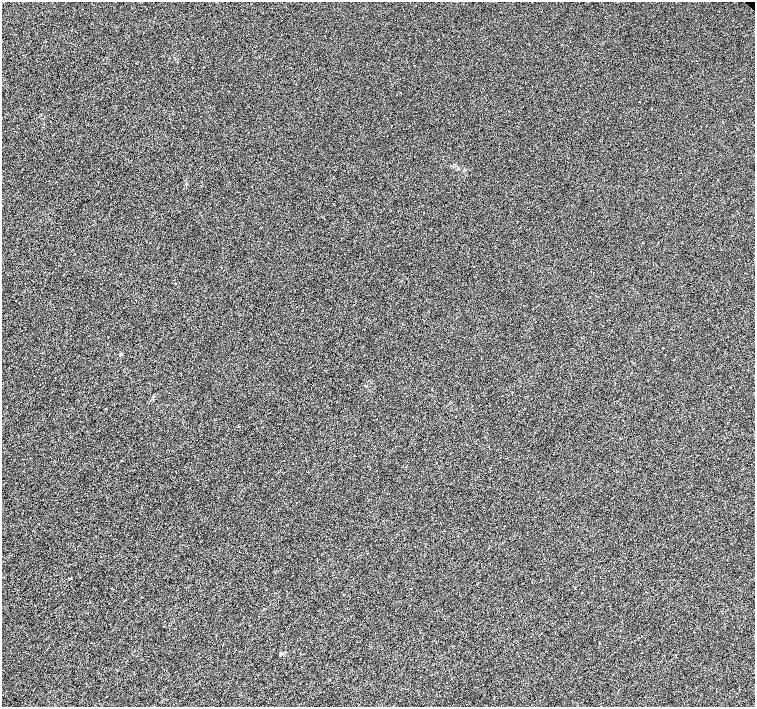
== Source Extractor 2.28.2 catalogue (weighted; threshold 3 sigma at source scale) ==
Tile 7 of 4 x 4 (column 3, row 2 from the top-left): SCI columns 3017-4521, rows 3041-4449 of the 6029 x 6016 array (HDU 1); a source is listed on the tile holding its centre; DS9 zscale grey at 2 x 2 block average (1 PNG px = mean of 2 x 2 image px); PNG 757 x 709 px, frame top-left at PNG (2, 2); no overlay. Shown black and unused: <1% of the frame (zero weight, under 3 of 6 exposures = <1% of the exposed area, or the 3 px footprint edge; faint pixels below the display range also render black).
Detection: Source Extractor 2.28.2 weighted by HDU 2 'WHT'; one run over the whole footprint, this tile lists its part. Background -1.50e-04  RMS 0.0021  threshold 0.00852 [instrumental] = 3 sigma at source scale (4.09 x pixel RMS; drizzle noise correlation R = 1.36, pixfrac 0.8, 0.0396/0.0396 arcsec/px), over >= 5 px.
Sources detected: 4; all 4 listed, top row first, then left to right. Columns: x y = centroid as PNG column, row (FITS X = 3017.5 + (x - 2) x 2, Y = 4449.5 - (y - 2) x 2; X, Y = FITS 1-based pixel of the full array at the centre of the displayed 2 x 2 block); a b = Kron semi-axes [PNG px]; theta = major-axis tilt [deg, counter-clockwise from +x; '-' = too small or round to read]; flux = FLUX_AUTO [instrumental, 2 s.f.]
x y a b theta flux
639 102 2 2 - 0.35
186 184 3 2 - 0.28
120 354 2 2 - 1
71 578 3 2 - 0.22